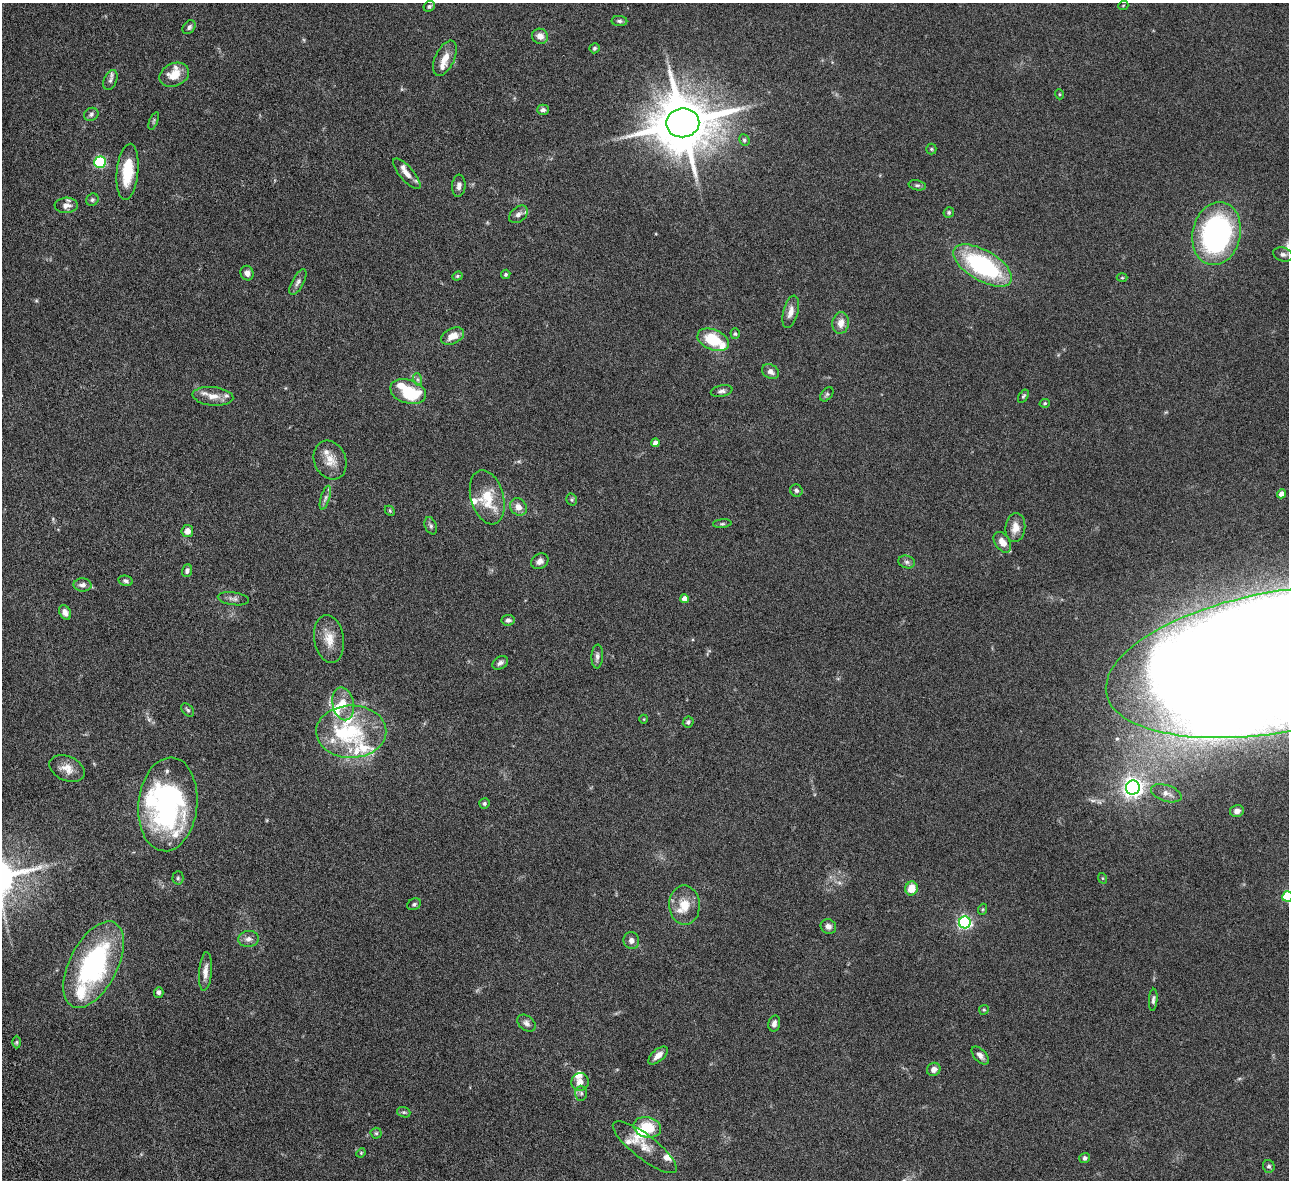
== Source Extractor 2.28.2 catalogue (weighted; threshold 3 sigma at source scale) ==
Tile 7 of 4 x 4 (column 3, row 2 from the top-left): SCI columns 2628-3914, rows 2642-3819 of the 5257 x 5162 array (HDU 1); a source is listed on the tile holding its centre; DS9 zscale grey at full resolution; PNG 1291 x 1182 px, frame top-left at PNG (2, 3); each listed source drawn as its Kron ellipse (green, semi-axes under 4 px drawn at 4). Nothing masked; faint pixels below the display range render black.
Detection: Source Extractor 2.28.2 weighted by HDU 2 'WHT'; one run over the whole footprint, this tile lists its part. Background 0.125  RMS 0.0034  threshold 0.0139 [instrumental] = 3 sigma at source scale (4.09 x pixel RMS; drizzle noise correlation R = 1.36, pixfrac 0.8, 0.05/0.05 arcsec/px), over >= 5 px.
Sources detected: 141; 1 too faint to see at this stretch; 1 inside a brighter object's white glare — neither listed nor drawn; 24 inside a brighter listed object's ellipse — not listed separately; the other 115 listed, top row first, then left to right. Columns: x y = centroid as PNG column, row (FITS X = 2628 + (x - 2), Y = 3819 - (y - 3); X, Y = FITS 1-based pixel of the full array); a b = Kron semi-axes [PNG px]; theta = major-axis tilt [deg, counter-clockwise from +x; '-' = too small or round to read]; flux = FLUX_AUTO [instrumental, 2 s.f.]
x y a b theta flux
429 6 6 5 - 0.61
1123 6 5 3 - 0.26
619 21 8 5 -1 0.72
189 27 8 5 47 0.88
540 36 8 7 - 2.4
594 48 5 5 - 0.49
445 58 19 9 65 3.6
174 75 15 11 24 5.3
110 80 10 6 67 1.1
1059 94 5 3 - 0.27
543 110 6 5 - 0.96
91 114 7 6 - 0.87
154 121 9 4 68 0.53
683 123 16 14 8 2300
744 140 6 5 - 0.62
931 149 5 5 - 0.41
100 162 6 5 - 35
128 172 28 11 84 10
407 174 19 7 -49 2.6
917 185 9 5 -12 0.68
459 186 11 6 85 1.4
92 200 6 5 - 0.7
66 205 11 7 3 1.9
949 212 5 5 - 0.55
518 214 10 7 41 1.4
1217 234 32 24 78 69
1283 254 10 7 -17 1.1
983 265 33 15 -30 40
247 273 7 6 - 1.6
506 274 5 4 - 0.52
457 276 5 4 - 0.4
1122 278 5 3 - 0.3
298 282 14 6 61 1.3
791 312 17 7 75 2.4
841 323 11 8 82 2.7
735 334 5 4 - 0.44
453 336 12 7 26 3.7
713 340 16 10 -23 13
770 372 9 6 -33 1.5
417 379 6 4 -71 0.57
722 391 11 5 11 1
408 392 18 11 -18 15
827 394 8 5 51 0.61
213 396 20 9 -5 3.1
1023 396 7 4 57 0.51
1045 403 5 4 - 0.42
655 443 4 4 - 2.1
330 460 20 15 -67 4.5
796 491 6 6 - 0.79
1281 494 4 4 - 1.9
487 497 28 16 -74 10
325 498 12 4 74 1.1
572 499 6 5 - 0.47
518 507 9 8 - 2.5
390 511 6 4 -46 0.39
722 524 9 4 5 0.51
431 526 9 5 -68 0.71
1015 528 14 10 84 3.1
187 531 6 6 - 2.4
1002 542 11 7 -56 3.1
540 561 9 7 33 1.4
907 562 8 6 -16 0.94
187 571 6 5 - 0.87
126 581 7 5 -13 0.78
83 585 9 6 -1 1.4
233 599 16 6 -8 1.4
685 599 4 4 - 2.8
65 612 8 5 -62 1.6
508 620 7 5 7 0.99
329 639 24 14 -81 5.3
597 656 12 6 86 1.1
1280 662 177 70 10 2900
500 663 8 6 32 1.1
343 704 17 10 -77 4.2
188 710 8 5 -49 0.62
644 719 4 3 - 0.21
688 722 6 5 - 0.66
351 732 35 26 1 21
67 769 19 12 -23 3.4
1133 788 7 7 - 160
1166 793 16 8 -18 2.1
484 803 5 5 - 0.61
168 804 47 29 84 63
1237 811 7 6 - 1.7
178 878 6 5 - 0.57
1102 878 5 3 - 0.29
912 888 7 6 - 4.8
1288 897 5 5 - 24
414 904 7 5 28 0.62
684 905 20 15 -88 6.1
983 909 5 3 - 0.35
965 922 6 6 - 62
828 926 8 7 - 1.4
249 939 10 8 7 1.6
631 940 8 7 - 1.6
94 965 47 24 63 51
205 971 19 6 85 2.3
159 992 5 4 - 0.78
1153 1000 11 4 86 0.85
984 1010 5 4 - 0.42
526 1023 10 7 -39 1.2
774 1023 8 5 76 1.3
17 1042 6 4 90 0.45
658 1055 12 6 41 2.3
980 1055 11 6 -47 1.4
934 1069 7 6 - 1.6
580 1082 9 8 - 2.8
581 1093 7 6 - 0.88
404 1112 7 5 -18 0.58
647 1127 14 10 -14 8.7
376 1133 5 5 - 0.52
645 1147 39 12 -38 5
361 1153 5 4 - 0.36
1085 1158 5 5 - 0.72
1269 1166 6 6 - 0.73
Isophote crosses this tile's border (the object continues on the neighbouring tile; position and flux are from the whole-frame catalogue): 2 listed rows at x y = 1280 662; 1288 897